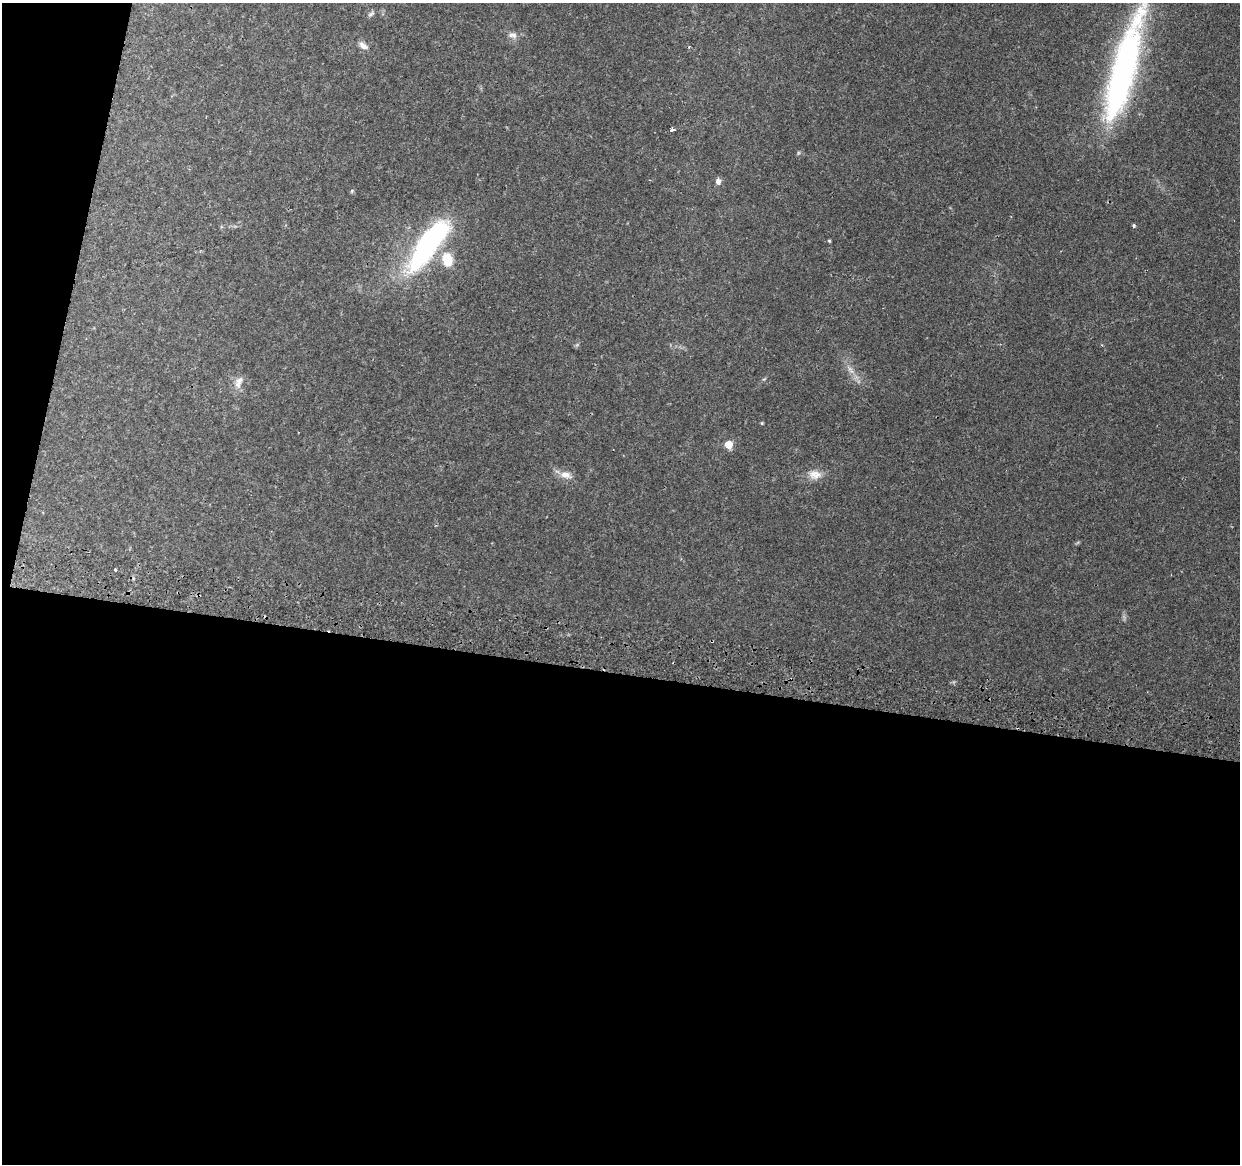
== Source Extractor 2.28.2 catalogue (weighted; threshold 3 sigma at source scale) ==
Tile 13 of 4 x 4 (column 1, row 4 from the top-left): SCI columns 19-1256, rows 331-1492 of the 4979 x 5250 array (HDU 1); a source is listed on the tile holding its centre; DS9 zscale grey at full resolution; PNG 1242 x 1166 px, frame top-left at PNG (2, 3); no overlay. Shown black and unused: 45% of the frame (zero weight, under 2 of 3 exposures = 3% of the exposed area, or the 3 px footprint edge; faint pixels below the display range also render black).
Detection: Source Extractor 2.28.2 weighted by HDU 2 'WHT'; one run over the whole footprint, this tile lists its part. Background 0.0364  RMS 0.0037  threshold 0.0166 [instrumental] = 3 sigma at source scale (4.5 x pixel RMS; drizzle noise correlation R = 1.50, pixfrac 1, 0.0396/0.0396 arcsec/px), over >= 5 px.
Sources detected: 22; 1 inside a brighter listed object's ellipse — not listed separately; the other 21 listed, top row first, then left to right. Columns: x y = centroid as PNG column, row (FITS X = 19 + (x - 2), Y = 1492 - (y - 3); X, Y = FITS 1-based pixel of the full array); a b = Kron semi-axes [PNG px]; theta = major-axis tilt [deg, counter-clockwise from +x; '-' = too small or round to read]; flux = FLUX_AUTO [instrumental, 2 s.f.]
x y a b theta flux
371 14 10 4 34 0.86
512 35 13 8 -14 2
363 46 12 7 -34 2
689 47 3 3 - 1.1
1124 69 132 25 74 110
672 129 3 3 - 11
798 153 6 3 72 0.43
718 181 7 6 - 1.8
352 191 5 5 - 0.45
1134 226 4 3 - 0.78
829 241 4 3 - 0.4
428 244 65 19 54 70
447 260 14 10 -76 9.7
850 370 14 5 -55 2.3
239 380 14 9 26 2.4
762 423 4 4 - 0.36
729 444 5 5 - 11
566 475 17 9 -17 3.3
815 475 19 12 -6 4.2
116 570 3 3 - 1.4
712 641 3 2 - 0.39
Overlapping masked pixels (flux is a lower limit): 1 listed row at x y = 712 641
Isophote crosses this tile's border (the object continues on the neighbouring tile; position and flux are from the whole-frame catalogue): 1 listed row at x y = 1124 69